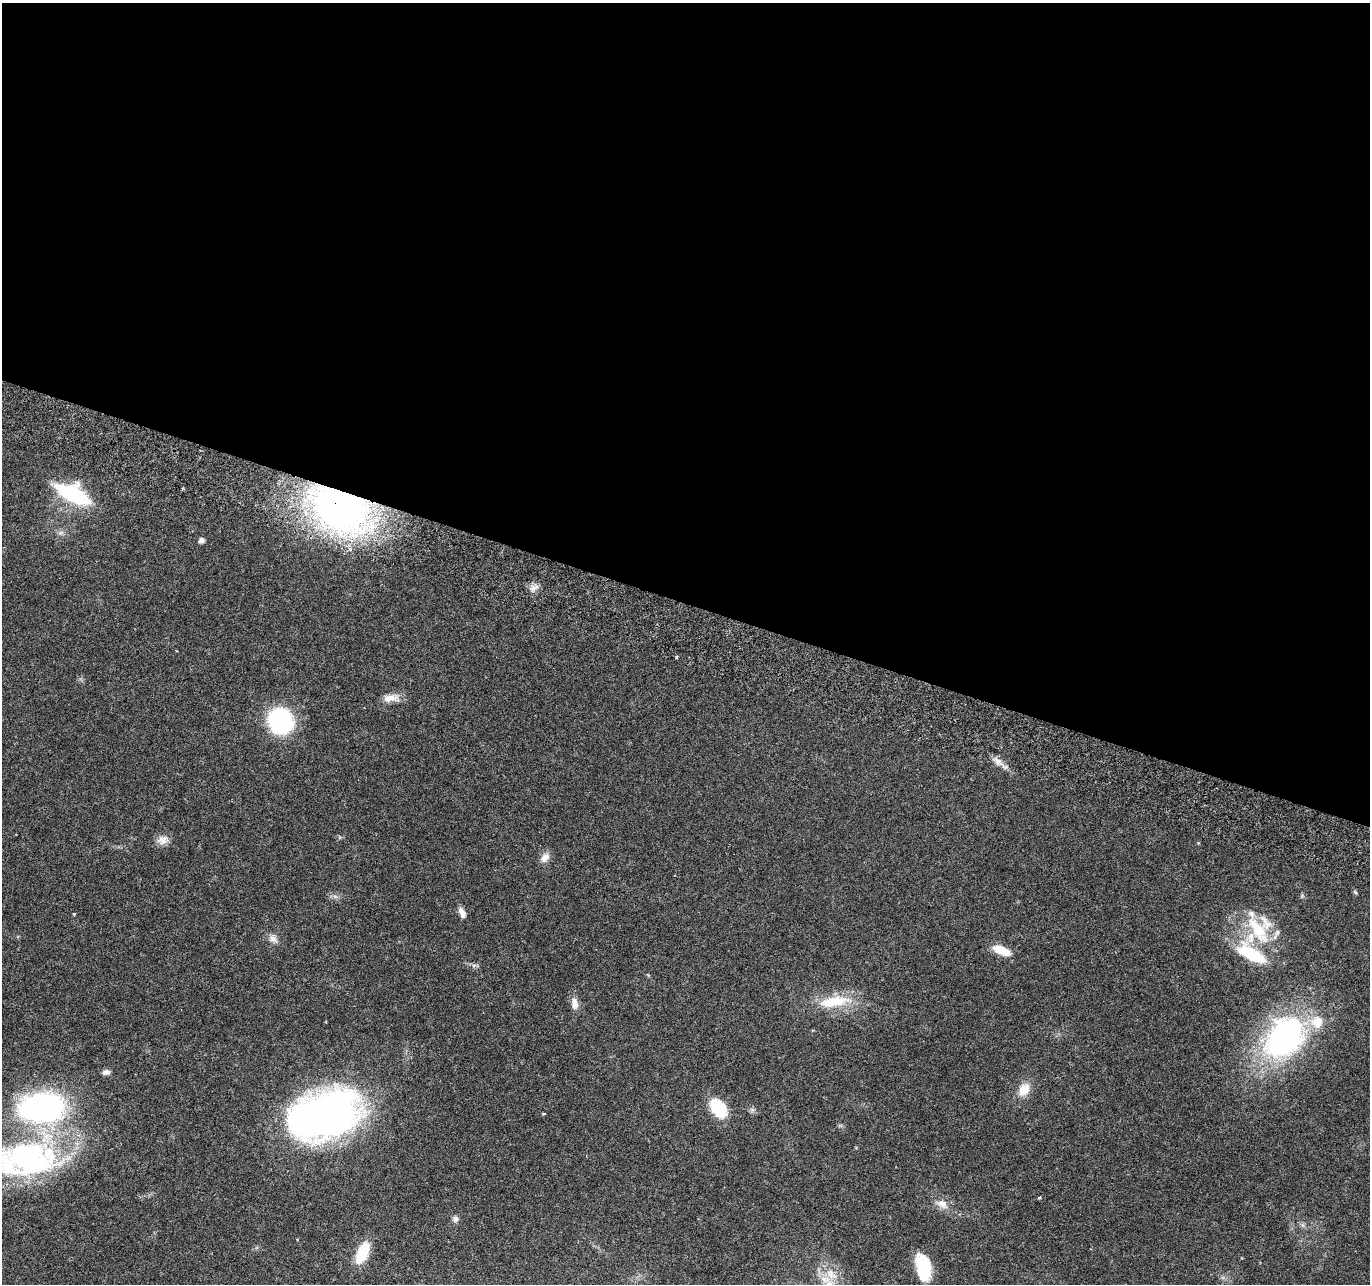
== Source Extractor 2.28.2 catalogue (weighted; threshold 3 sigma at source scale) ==
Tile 3 of 4 x 4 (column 3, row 1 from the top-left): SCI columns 2759-4126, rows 4115-5396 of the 5525 x 5730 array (HDU 1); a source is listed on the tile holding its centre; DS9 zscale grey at full resolution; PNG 1372 x 1286 px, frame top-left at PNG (2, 3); no overlay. Shown black and unused: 47% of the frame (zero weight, under 3 of 6 exposures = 3% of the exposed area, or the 3 px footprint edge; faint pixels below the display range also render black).
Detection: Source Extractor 2.28.2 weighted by HDU 2 'WHT'; one run over the whole footprint, this tile lists its part. Background 0.0272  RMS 0.0021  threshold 0.00863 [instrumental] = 3 sigma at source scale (4.09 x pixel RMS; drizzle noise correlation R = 1.36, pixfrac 0.8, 0.0396/0.0396 arcsec/px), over >= 5 px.
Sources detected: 42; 1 inside a brighter object's white glare — not listed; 4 inside a brighter listed object's ellipse — not listed separately; the other 37 listed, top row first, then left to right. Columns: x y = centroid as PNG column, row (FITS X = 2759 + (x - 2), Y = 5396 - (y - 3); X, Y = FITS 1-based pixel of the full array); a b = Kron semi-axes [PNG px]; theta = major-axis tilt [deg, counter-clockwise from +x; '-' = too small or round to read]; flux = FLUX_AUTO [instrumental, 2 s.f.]
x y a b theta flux
72 494 37 16 -26 17
340 509 74 46 -30 84
201 540 5 4 - 1.1
533 588 9 8 - 1.1
176 650 3 2 - 0.13
676 657 4 3 - 0.34
391 698 23 10 3 2.1
280 721 20 19 - 26
998 761 12 7 -45 1.3
163 840 17 12 14 1.6
545 857 14 10 51 1.5
1355 892 8 4 -53 0.29
335 896 7 4 -19 0.47
462 913 13 6 -65 1.3
74 914 3 3 - 0.18
1259 928 48 30 -65 14
273 938 12 9 -41 1.2
1001 950 20 9 -22 3.9
474 965 7 4 18 0.41
834 1001 44 14 9 7.9
575 1003 16 9 -83 1.5
1284 1037 59 42 49 44
106 1072 9 6 9 0.79
1024 1089 17 12 57 3.3
42 1107 46 29 1 52
718 1108 20 13 -52 9
544 1113 5 2 - 0.23
324 1115 62 38 18 110
26 1159 86 39 4 52
1039 1197 4 3 - 0.3
942 1204 19 11 -25 2.1
455 1219 9 8 - 0.72
1302 1225 7 4 -71 0.42
297 1239 4 2 - 0.14
362 1253 26 12 66 5.9
926 1266 28 14 -56 6.7
825 1279 18 13 -19 4
Overlapping masked pixels (flux is a lower limit): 1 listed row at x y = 340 509
Isophote crosses this tile's border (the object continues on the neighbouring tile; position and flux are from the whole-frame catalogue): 1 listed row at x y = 26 1159